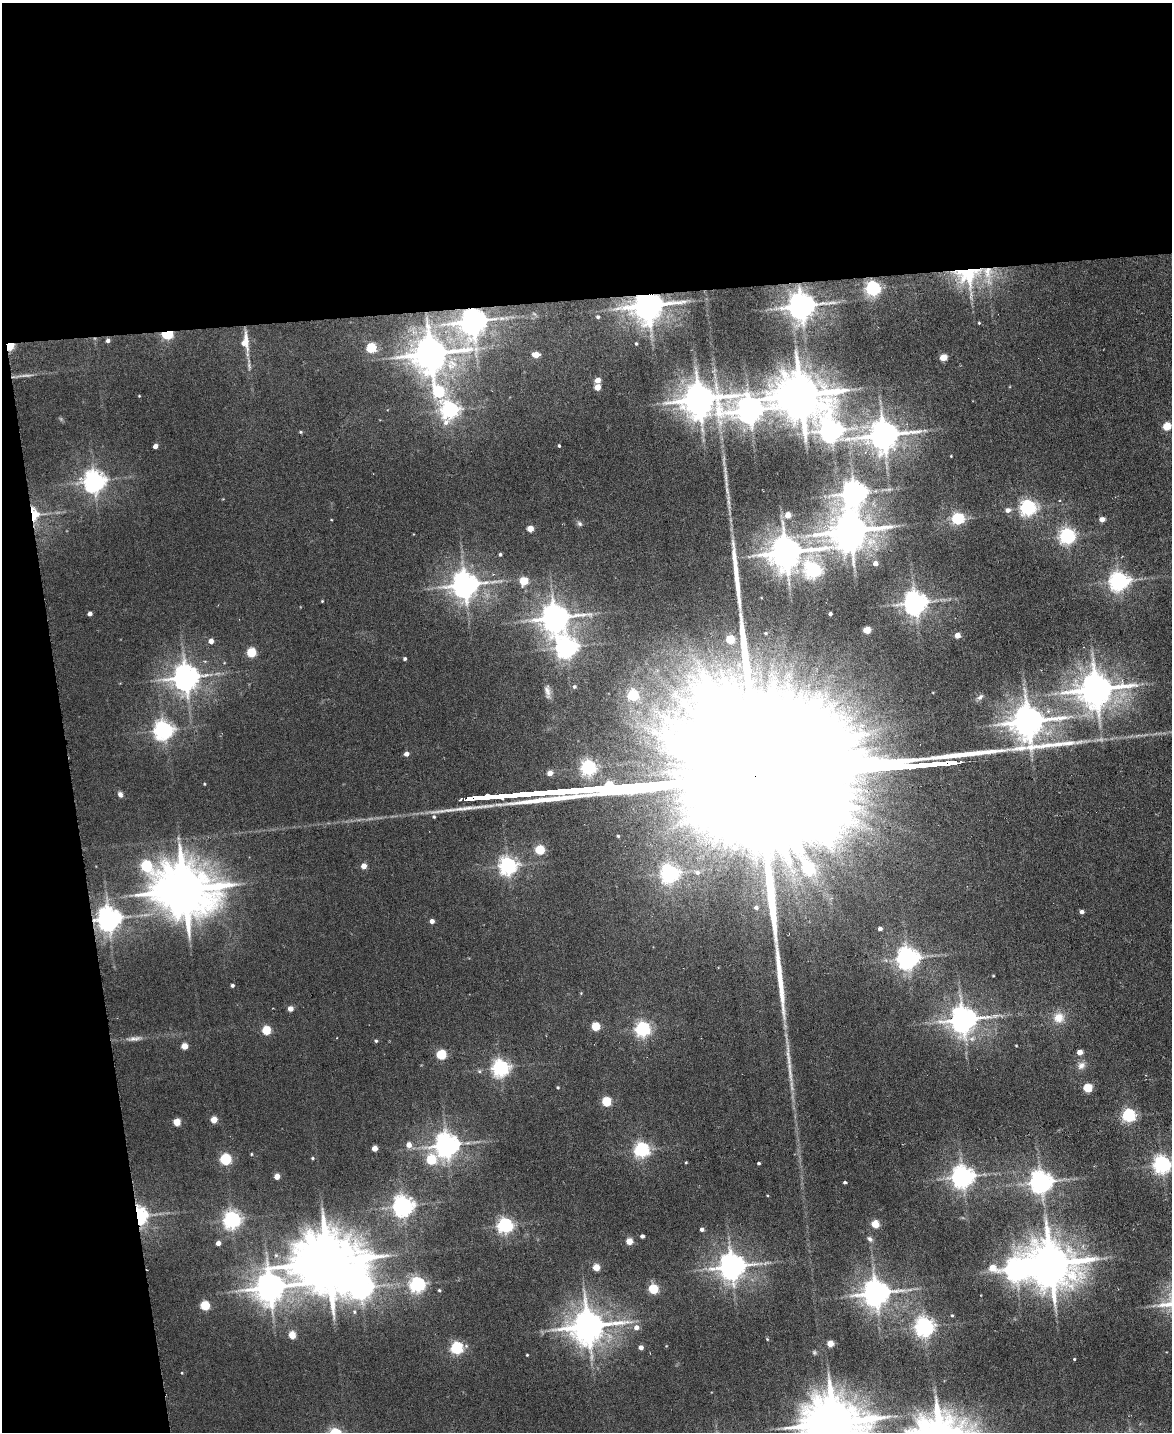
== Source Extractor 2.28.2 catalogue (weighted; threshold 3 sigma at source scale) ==
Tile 1 of 4 x 3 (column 1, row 1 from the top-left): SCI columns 1-1170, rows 3098-4527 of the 4681 x 4658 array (HDU 1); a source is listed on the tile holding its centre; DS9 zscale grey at full resolution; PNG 1174 x 1434 px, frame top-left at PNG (2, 3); no overlay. Shown black and unused: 26% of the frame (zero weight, under 3 of 6 exposures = <1% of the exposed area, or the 3 px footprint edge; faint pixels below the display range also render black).
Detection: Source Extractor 2.28.2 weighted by HDU 2 'WHT'; one run over the whole footprint, this tile lists its part. Background 0.00663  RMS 0.0082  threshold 0.0334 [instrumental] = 3 sigma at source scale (4.09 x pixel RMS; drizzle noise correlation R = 1.36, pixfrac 0.8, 0.05/0.05 arcsec/px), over >= 5 px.
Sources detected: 173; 3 too faint to see at this stretch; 1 inside a brighter object's white glare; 2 long thin detections or spike segments (spike, bleed or trail) — not listed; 1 inside a brighter listed object's ellipse — not listed separately; the other 166 listed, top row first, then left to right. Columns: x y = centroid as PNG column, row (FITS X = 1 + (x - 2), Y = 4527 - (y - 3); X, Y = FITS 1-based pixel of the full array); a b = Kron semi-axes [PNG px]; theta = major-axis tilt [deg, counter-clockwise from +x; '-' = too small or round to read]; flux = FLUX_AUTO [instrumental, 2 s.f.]
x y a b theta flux
967 275 38 27 -2 59
873 288 6 6 - 230
648 305 10 8 11 1500
801 306 8 8 - 1200
598 317 5 4 - 1.5
473 321 9 8 - 1100
979 323 4 3 - 0.74
167 334 5 4 - 97
108 340 5 4 - 2.1
245 342 22 9 -87 13
636 343 4 3 - 0.82
9 345 4 4 - 87
371 348 5 5 - 50
430 354 11 10 - 1900
536 355 5 4 - 11
943 357 5 4 - 17
597 380 4 4 - 7.6
597 387 4 4 - 12
439 392 8 6 -63 81
801 395 15 13 -6 3600
139 396 3 2 - 0.49
699 399 12 10 -9 1800
450 410 7 7 - 330
749 410 10 9 - 990
1167 426 5 5 - 26
831 430 9 9 - 650
300 432 5 4 - 0.92
884 435 10 8 8 1400
155 446 4 4 - 4.7
559 446 4 3 - 1
951 456 3 2 - 0.54
94 481 7 7 - 590
727 490 14 4 -80 3.3
854 493 8 7 - 870
1028 508 6 6 - 270
1008 510 6 5 - 4
35 514 21 11 -83 15
788 515 4 4 - 9.7
958 519 6 5 - 120
1102 519 4 4 - 6.4
580 524 8 6 -45 1.8
530 528 4 4 - 12
850 531 11 10 - 2300
1067 536 6 6 - 270
786 552 11 9 15 1800
500 554 4 4 - 1.3
875 563 5 5 - 5.2
813 570 7 7 - 200
524 581 5 5 - 28
1119 581 7 6 - 430
465 585 9 8 - 1000
322 601 3 3 - 0.63
915 603 7 7 - 730
90 613 4 4 - 3.6
830 614 3 3 - 1.6
555 618 9 8 - 1200
867 630 5 4 - 18
766 633 4 3 - 0.76
957 635 4 4 - 8.6
730 639 5 5 - 27
211 641 5 4 - 5
567 647 8 7 - 490
251 652 5 5 - 40
405 659 4 3 - 1.3
186 677 8 8 - 1000
574 687 5 5 - 1.6
1096 689 11 9 9 1900
547 691 18 6 -81 4.3
633 695 6 5 - 60
980 697 9 6 50 2.2
163 730 7 7 - 420
406 754 4 4 - 4.6
931 764 17 3 6 4000
588 767 6 6 - 230
550 773 5 5 - 6.3
547 792 23 3 5 6400
120 794 7 6 - 2.7
516 795 21 3 6 5100
486 797 15 3 6 3400
618 836 4 3 - 0.9
735 848 7 7 - 5.6
540 850 5 5 - 41
146 866 7 6 - 84
364 866 4 4 - 8.2
508 866 6 6 - 360
792 871 9 3 -45 2.1
697 872 8 7 - 3.3
669 873 7 7 - 350
184 890 17 15 -12 4700
756 907 5 5 - 2.4
1082 912 4 4 - 3.1
109 919 7 7 - 810
432 921 4 4 - 4.2
880 929 4 3 - 2.9
907 958 7 7 - 630
232 985 4 3 - 1.9
290 1009 4 4 - 6.9
1059 1018 14 13 - 9.9
963 1019 8 8 - 1100
595 1027 5 5 - 32
643 1029 6 6 - 230
266 1030 5 5 - 37
134 1039 21 6 8 4.4
376 1041 4 4 - 1.2
1016 1045 4 3 - 0.56
184 1046 4 4 - 12
1080 1052 4 4 - 6.5
441 1055 5 5 - 52
1081 1065 11 8 43 4.3
500 1068 6 6 - 300
558 1088 3 3 - 0.93
1088 1088 5 5 - 36
606 1102 5 5 - 45
1128 1115 5 5 - 170
214 1120 5 4 - 14
177 1122 5 4 - 19
409 1145 5 5 - 6.4
447 1145 7 7 - 830
375 1148 4 4 - 8.8
642 1150 6 6 - 230
251 1154 4 3 - 0.69
312 1158 4 3 - 0.95
225 1159 5 5 - 89
431 1160 7 6 - 47
686 1162 4 3 - 0.61
759 1163 3 3 - 1.3
1162 1164 6 6 - 340
277 1176 4 4 - 8
962 1177 7 7 - 640
845 1182 4 3 - 1.2
1041 1182 7 7 - 620
403 1206 7 7 - 530
140 1216 12 9 -85 85
232 1220 6 6 - 330
875 1224 5 4 - 25
505 1225 6 6 - 240
702 1229 4 4 - 2.7
642 1236 4 4 - 2.6
870 1239 9 6 -38 2.3
629 1241 4 4 - 15
218 1243 4 4 - 4.8
327 1262 19 16 5 6300
1051 1264 14 13 - 3500
596 1267 4 4 - 18
732 1267 8 8 - 1000
1016 1270 15 9 -4 590
417 1284 6 6 - 240
270 1287 10 9 - 1400
653 1289 5 5 - 49
439 1290 4 4 - 0.92
876 1293 8 8 - 1100
205 1306 5 5 - 44
952 1315 4 3 - 0.84
588 1326 11 9 14 1800
636 1327 6 5 - 5
924 1327 6 6 - 410
292 1335 5 4 - 20
767 1339 4 4 - 0.64
830 1344 4 4 - 15
641 1347 4 4 - 4.7
457 1348 5 5 - 120
814 1352 6 4 71 1
527 1355 2 2 - 0.62
1074 1359 3 3 - 0.69
182 1373 4 3 - 0.58
834 1423 18 14 -12 4900
Overlapping masked pixels (flux is a lower limit): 9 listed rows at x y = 967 275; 648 305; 473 321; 167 334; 9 345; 35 514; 486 797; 109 919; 140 1216
Isophote crosses this tile's border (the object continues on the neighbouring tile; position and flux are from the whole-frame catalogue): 2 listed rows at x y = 1162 1164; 834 1423